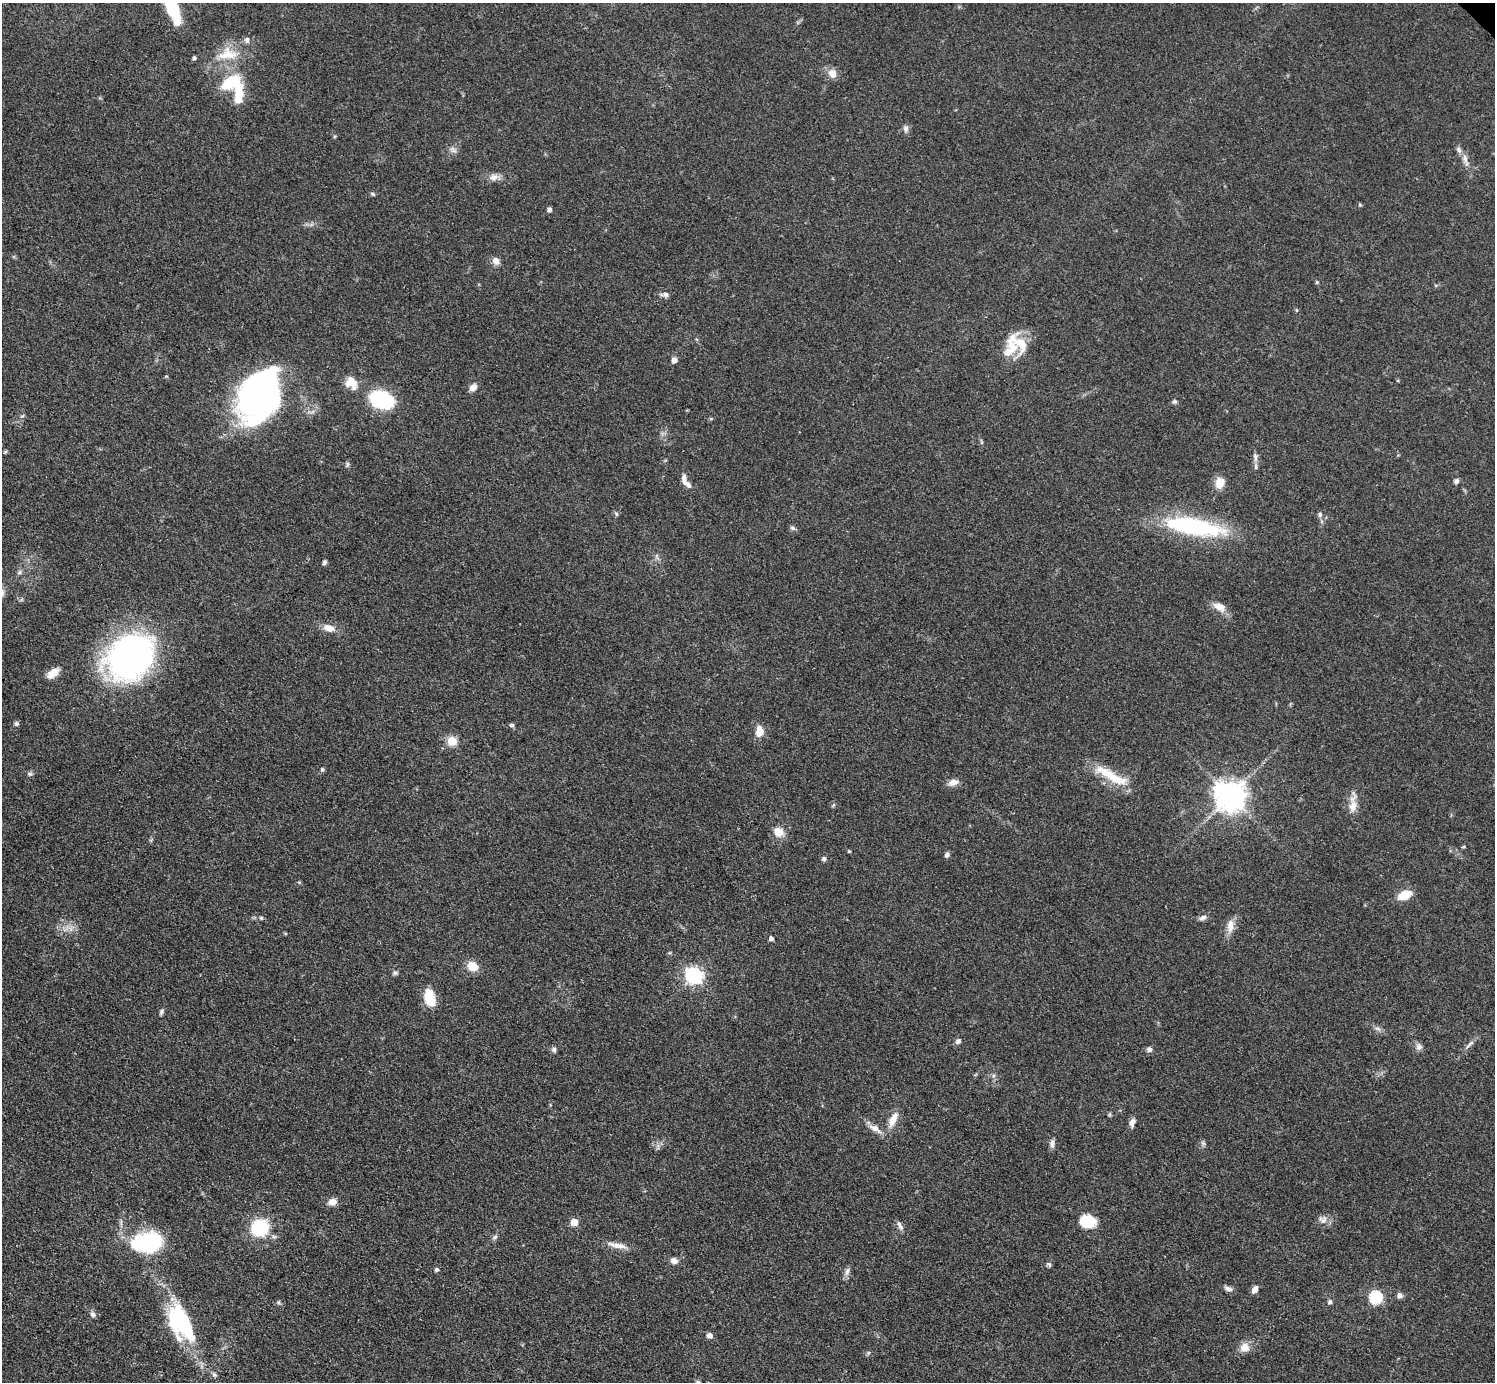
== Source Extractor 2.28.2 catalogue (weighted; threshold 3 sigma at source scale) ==
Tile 7 of 4 x 4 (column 3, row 2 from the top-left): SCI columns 2997-4489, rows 3070-4449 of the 5993 x 5993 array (HDU 1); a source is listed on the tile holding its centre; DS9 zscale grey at full resolution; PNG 1497 x 1384 px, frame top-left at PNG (2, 3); no overlay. Shown black and unused: <1% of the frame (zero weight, under 3 of 4 exposures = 1% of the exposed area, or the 3 px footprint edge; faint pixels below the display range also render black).
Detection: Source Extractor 2.28.2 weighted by HDU 2 'WHT'; one run over the whole footprint, this tile lists its part. Background 0.0501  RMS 0.0052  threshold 0.0236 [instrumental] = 3 sigma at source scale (4.5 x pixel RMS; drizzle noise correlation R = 1.50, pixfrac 1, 0.05/0.05 arcsec/px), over >= 5 px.
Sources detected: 113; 2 inside a brighter object's white glare — not listed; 6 inside a brighter listed object's ellipse — not listed separately; the other 105 listed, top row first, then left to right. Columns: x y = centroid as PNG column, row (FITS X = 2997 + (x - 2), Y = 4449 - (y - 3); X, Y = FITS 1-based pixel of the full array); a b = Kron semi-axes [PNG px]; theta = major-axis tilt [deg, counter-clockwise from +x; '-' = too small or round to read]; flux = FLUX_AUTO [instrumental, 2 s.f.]
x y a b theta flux
172 7 35 11 -68 25
228 54 30 18 4 15
194 58 5 4 - 0.99
832 73 10 9 - 4.7
230 82 23 12 33 19
238 94 27 10 88 15
906 129 9 7 -71 1.8
453 150 10 7 -45 2.1
1465 159 14 5 -74 2.9
494 177 13 9 11 3.4
372 194 7 4 -28 0.81
1360 205 5 4 - 0.62
549 210 4 4 - 1.9
496 261 9 8 - 3.5
1317 282 4 4 - 0.71
665 294 10 6 3 2.1
1010 350 28 16 52 13
674 360 6 6 - 2.5
351 383 16 12 -56 7.9
473 387 8 6 47 3.7
258 396 51 34 -9 100
382 400 18 12 -20 53
1174 402 7 6 - 1.2
22 416 7 3 36 0.76
711 419 5 3 - 0.56
5 452 6 4 19 0.63
1255 457 15 5 -82 2.3
348 464 7 4 89 0.92
684 478 13 6 86 2.9
1456 481 7 6 - 1.4
1220 483 11 9 69 7.6
689 485 11 7 -45 2.3
616 514 6 4 -60 0.81
1320 514 7 6 - 1.2
1193 527 70 19 -10 64
792 528 7 5 -20 1.1
324 562 5 4 - 1.3
20 572 7 5 40 1.2
1219 607 19 10 -26 5.3
329 628 12 8 -16 5.5
130 656 48 39 44 170
53 673 15 8 37 5.9
17 724 6 6 - 1.1
512 725 6 4 -2 1.2
760 731 14 9 -86 5.7
452 741 5 5 - 22
322 769 6 5 - 0.85
30 774 8 5 -9 1.2
1112 776 54 11 -30 17
953 782 13 8 18 3.4
1230 796 9 9 - 880
1353 806 23 10 88 6.2
778 832 13 11 -34 6
1463 847 6 3 1 0.57
849 851 3 3 - 0.65
947 855 6 5 - 1.7
824 859 6 5 - 1.1
299 882 5 3 - 0.55
1405 895 13 7 20 11
261 918 5 5 - 0.74
1203 918 10 6 29 1.9
1230 926 20 9 85 4.9
771 938 5 4 - 1.8
473 966 11 10 - 7.6
395 973 6 6 - 1.1
693 975 7 7 - 160
430 998 17 9 -76 16
161 1012 8 5 65 1.1
1377 1029 10 5 -22 1.7
958 1041 7 6 - 1.7
1470 1044 16 5 45 2.2
1419 1047 9 9 - 2.2
554 1049 7 6 - 1.3
1149 1049 8 7 - 1.6
993 1075 8 4 82 1.1
1109 1115 6 4 72 0.73
893 1120 22 9 64 6.9
1132 1123 12 6 77 2.6
875 1128 19 8 -28 4.8
1052 1143 11 7 82 2.1
1203 1143 8 4 -45 1.1
332 1202 9 7 17 4.2
1323 1219 13 11 -32 3.3
1088 1221 13 11 -7 21
574 1222 5 5 - 12
900 1225 14 5 -62 2
260 1228 15 13 27 36
495 1237 8 5 36 1.2
149 1244 28 21 39 38
617 1245 29 7 -12 5.2
674 1260 9 7 -28 2.6
1049 1264 8 5 -49 1
437 1270 4 4 - 1.6
847 1271 12 6 80 2.2
1228 1289 10 6 -28 2.2
1255 1289 8 5 54 3.5
1400 1295 7 6 - 2.2
1376 1297 6 6 - 61
1330 1302 7 6 - 1.3
93 1314 9 6 -44 1.9
181 1323 38 18 -61 63
710 1335 7 6 - 2.4
1244 1347 12 11 - 5.2
868 1353 6 4 71 0.74
214 1375 7 5 -46 1.2
Isophote crosses this tile's border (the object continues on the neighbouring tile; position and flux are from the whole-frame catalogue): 1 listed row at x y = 172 7